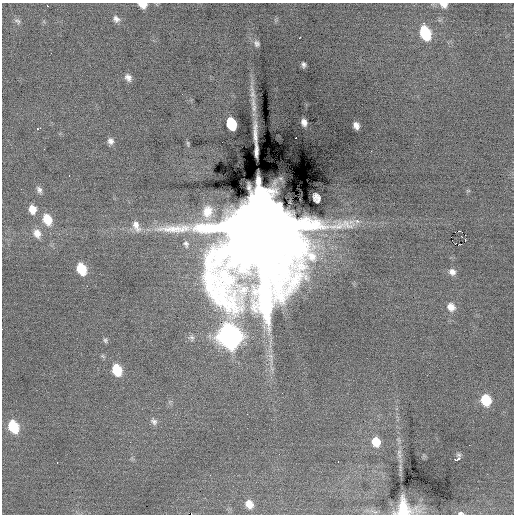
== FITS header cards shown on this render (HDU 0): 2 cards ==
NAXIS1  =                  512 / Axis length
NAXIS2  =                  512 / Axis length

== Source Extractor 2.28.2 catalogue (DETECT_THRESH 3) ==
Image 512 x 512 px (HDU 0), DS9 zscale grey, 1 PNG px = 1 image px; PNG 516 x 516 px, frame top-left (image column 1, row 512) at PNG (2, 3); no overlay
Background -0.159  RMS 1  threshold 3.09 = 3 sigma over >= 5 px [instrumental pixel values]
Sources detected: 63; all 63 listed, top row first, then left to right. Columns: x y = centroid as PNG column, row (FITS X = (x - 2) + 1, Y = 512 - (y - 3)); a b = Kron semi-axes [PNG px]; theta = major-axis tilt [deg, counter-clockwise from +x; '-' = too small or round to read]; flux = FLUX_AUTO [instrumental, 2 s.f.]
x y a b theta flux
143 5 7 5 -8 6.9e+02
444 5 9 6 -12 4.5e+02
47 6 2 2 - 3.1e+02
116 19 10 7 -51 3.1e+02
17 21 10 7 -26 2.1e+02
424 23 2 2 - 4.8e+02
425 33 11 8 -69 3.7e+03
299 38 3 2 - 2.8e+02
257 43 7 6 - 2.0e+02
303 65 5 4 - 1.6e+02
128 78 9 7 -55 3.4e+02
182 94 2 2 - 3.8e+01
252 94 16 8 -89 4.3e+02
254 108 11 7 88 3.3e+02
304 122 6 5 - 3.7e+02
231 124 11 8 -70 3.3e+03
356 125 7 5 -60 3.8e+02
37 129 3 3 - 3.0e+02
255 136 23 3 -89 6.4e+02
296 138 3 2 - 4.4e+02
110 141 8 7 - 3.1e+02
44 149 2 2 - 3.8e+02
256 151 12 3 -90 3.0e+02
69 176 3 2 - 9.5e+01
39 190 10 6 -63 2.5e+02
316 198 9 6 -66 3.0e+02
32 209 10 8 -77 7.1e+02
207 212 18 13 79 1.2e+03
47 219 12 9 -66 1.4e+03
357 221 3 2 - 5.3e+02
136 226 17 9 -66 6.0e+02
261 227 35 28 84 2.0e+06
458 231 3 2 - 2.3e+04
37 233 12 9 -67 6.2e+02
465 235 2 2 - 5.5e+02
451 237 2 2 - 2.0e+02
452 240 3 2 - 8.2e+01
465 240 3 2 - 1.6e+02
186 244 10 7 -66 2.6e+02
455 244 3 2 - 1.3e+02
459 245 5 2 - 8.9e+02
81 269 10 7 -67 2.1e+03
452 272 9 8 - 3.9e+02
451 307 10 8 -54 5.9e+02
230 336 13 11 -76 4.9e+04
191 338 9 7 -54 2.3e+02
105 340 7 6 - 1.4e+02
271 356 8 6 -36 2.8e+02
272 369 7 5 -46 1.8e+02
117 370 10 8 -67 2.0e+03
486 400 9 8 - 2.3e+03
154 421 11 8 -46 2.8e+02
13 427 11 8 -67 2.6e+03
376 442 9 8 - 1.8e+03
469 445 2 2 - 7.8e+01
399 452 10 6 73 2.8e+02
456 459 7 4 40 7.7e+02
338 461 2 2 - 3.4e+01
57 462 2 2 - 6.7e+01
249 504 10 9 - 7.4e+02
404 509 17 16 - 2.4e+03
460 513 9 5 0 1.6e+02
191 514 2 2 - 1.3e+03
At the frame edge (FLAGS 8, measured only in part): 5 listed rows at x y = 143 5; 444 5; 404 509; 460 513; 191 514